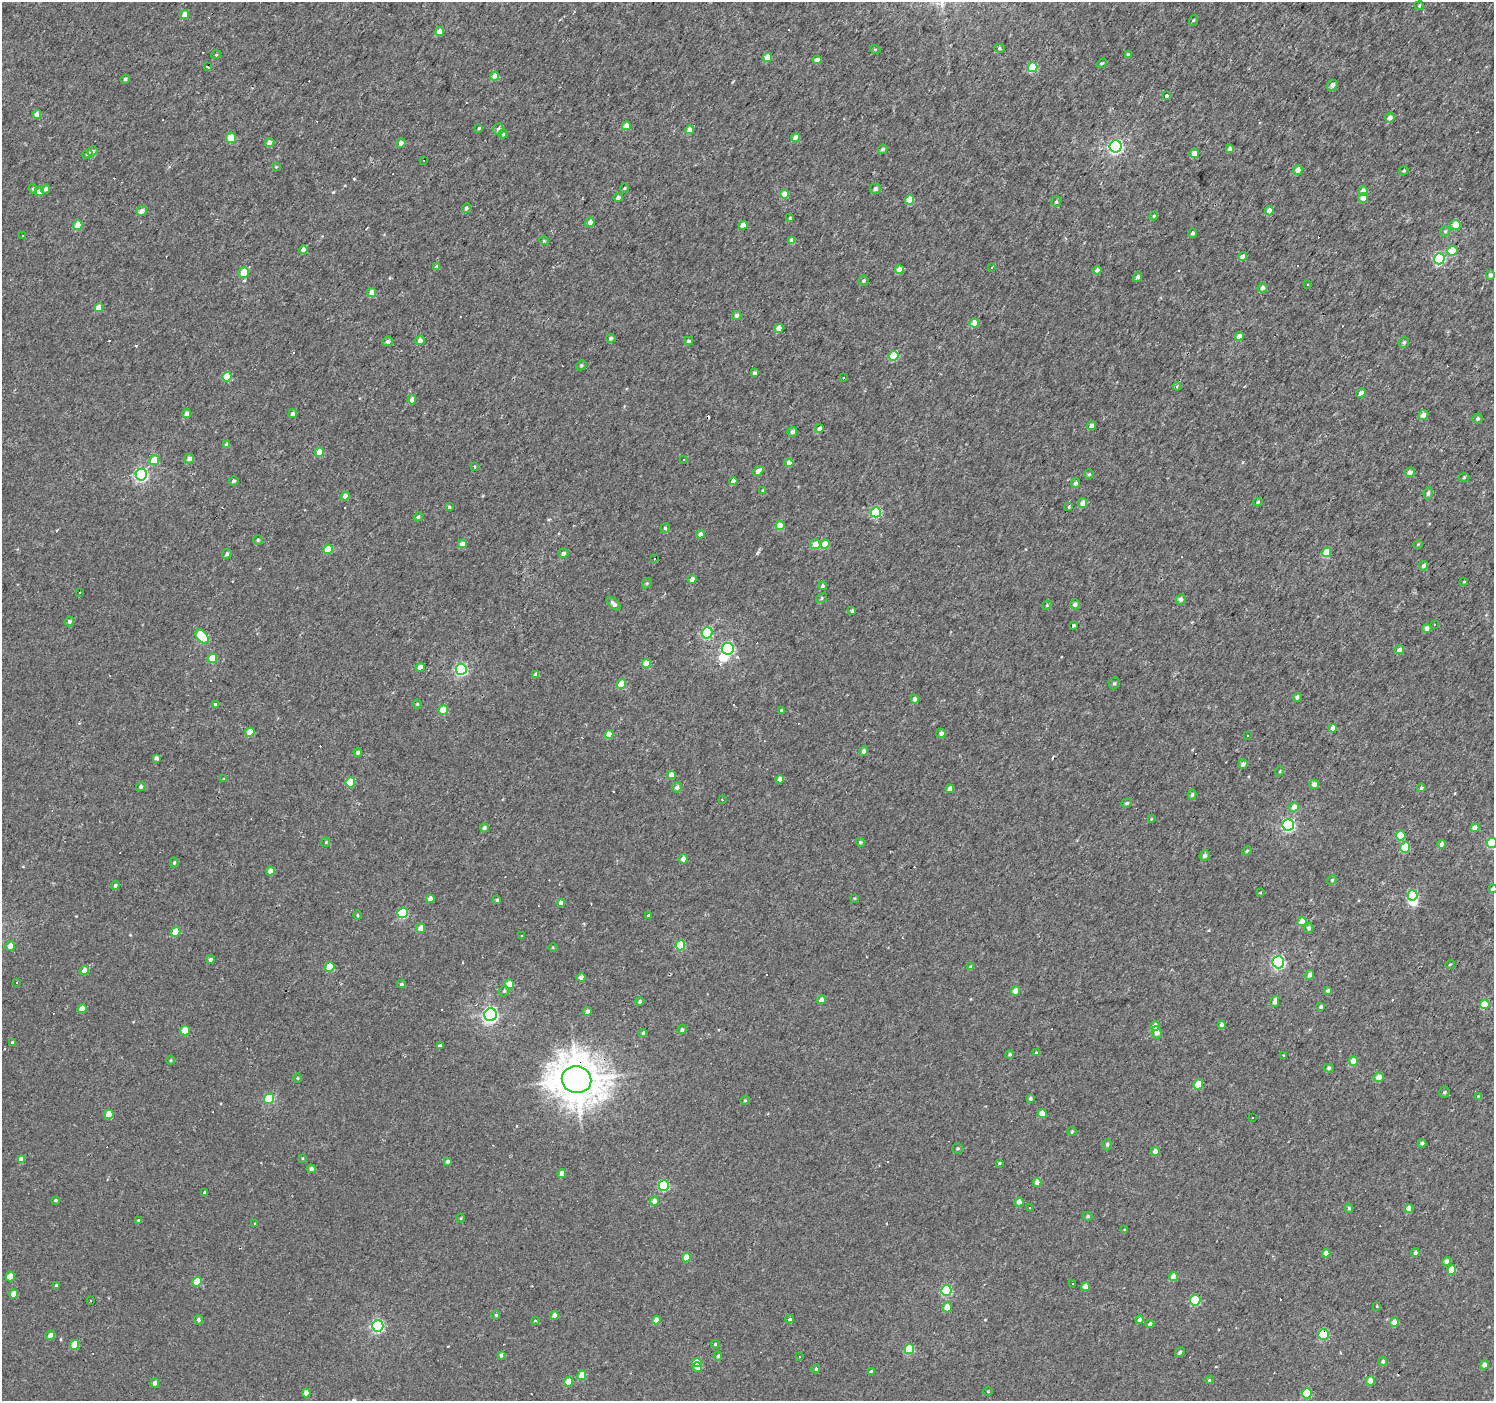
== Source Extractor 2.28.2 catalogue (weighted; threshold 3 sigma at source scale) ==
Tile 10 of 4 x 4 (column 2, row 3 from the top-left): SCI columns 1493-2984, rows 1572-2970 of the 5971 x 6007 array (HDU 1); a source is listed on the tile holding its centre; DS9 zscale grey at full resolution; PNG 1496 x 1403 px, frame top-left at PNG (2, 2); each listed source drawn as its Kron ellipse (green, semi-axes under 4 px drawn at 4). Shown black and unused: <1% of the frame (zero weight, under 2 of 3 exposures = <1% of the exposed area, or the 3 px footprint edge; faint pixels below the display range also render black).
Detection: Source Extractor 2.28.2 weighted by HDU 2 'WHT'; one run over the whole footprint, this tile lists its part. Background 0.00425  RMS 0.0033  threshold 0.0147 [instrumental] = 3 sigma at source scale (4.5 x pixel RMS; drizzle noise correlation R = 1.50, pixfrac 1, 0.0396/0.0396 arcsec/px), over >= 5 px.
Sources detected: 410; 2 inside a brighter object's white glare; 54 cosmic-ray / hot-pixel residue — neither listed nor drawn; the other 354 listed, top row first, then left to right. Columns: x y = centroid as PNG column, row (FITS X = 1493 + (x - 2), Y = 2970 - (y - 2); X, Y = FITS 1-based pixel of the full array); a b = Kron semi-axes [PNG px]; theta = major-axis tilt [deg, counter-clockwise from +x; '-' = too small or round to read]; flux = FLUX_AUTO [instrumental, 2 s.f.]
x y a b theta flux
1419 6 5 4 - 0.35
185 14 5 4 - 2.2
1194 20 5 3 - 0.3
439 32 4 4 - 2.6
999 48 5 4 - 0.46
875 49 5 3 - 0.34
1128 54 4 4 - 0.63
216 55 5 3 - 0.28
768 57 4 4 - 3.8
817 60 4 4 - 1.3
1102 63 5 3 - 0.39
207 66 3 3 - 1.1
1032 67 5 5 - 9.7
495 76 4 4 - 4
125 79 5 4 - 0.62
1332 85 6 5 - 1.3
1166 96 3 3 - 2.4
37 114 4 4 - 2.6
1390 118 5 4 - 1.9
626 126 4 4 - 2.3
479 128 3 3 - 0.51
498 129 6 5 - 0.86
689 130 4 4 - 2.7
503 134 4 4 - 0.36
231 138 5 5 - 4.9
795 138 4 4 - 2.5
269 142 5 4 - 1.6
401 143 5 4 - 1.4
1116 146 6 6 - 59
883 149 5 4 - 0.65
1230 149 4 4 - 1.8
92 151 5 4 - 1.2
1194 153 5 4 - 2.6
87 154 5 4 - 0.47
423 160 2 2 - 0.24
276 167 4 4 - 0.26
1298 170 5 4 - 2.2
1404 171 5 4 - 0.47
624 188 4 3 - 0.25
33 189 5 4 - 0.36
46 189 5 4 - 1.1
875 189 5 5 - 0.88
39 191 5 4 - 2
1363 191 4 4 - 2.9
785 194 4 4 - 4
618 197 4 4 - 1.2
1363 198 5 4 - 2.8
909 200 4 4 - 6
1056 202 5 5 - 0.55
466 208 5 4 - 0.89
142 211 5 4 - 1.6
1269 211 4 4 - 2.7
1154 216 4 4 - 0.36
790 218 3 3 - 0.41
590 222 4 4 - 1.8
78 225 5 4 - 6.1
743 225 4 4 - 3.1
1455 225 5 5 - 3.6
1445 231 5 5 - 0.51
1193 233 4 4 - 0.75
22 235 3 2 - 0.52
792 240 4 4 - 2.1
544 241 5 3 - 0.3
303 250 4 4 - 1.9
1452 251 5 4 - 8.6
1243 256 5 4 - 1.9
1439 259 5 5 - 27
437 267 4 4 - 1.4
992 267 3 3 - 0.61
899 270 4 4 - 3.6
1097 270 4 4 - 1.3
244 272 5 5 - 5
1490 275 4 4 - 1.2
1138 277 5 4 - 0.83
863 281 5 5 - 0.55
1307 285 3 3 - 1.3
1263 288 5 5 - 1.4
372 293 4 4 - 3.2
99 307 4 4 - 3.1
737 315 5 4 - 1.1
974 323 4 4 - 4.2
779 328 4 4 - 2.1
1239 336 4 4 - 1.6
611 338 4 4 - 0.78
420 340 5 4 - 2.1
388 341 5 5 - 1.1
689 341 4 3 - 0.6
1404 342 5 5 - 0.65
894 356 5 4 - 8.6
581 365 5 4 - 0.52
754 373 4 4 - 0.81
227 377 5 4 - 6.3
843 378 3 3 - 0.64
1177 386 4 4 - 0.41
1361 393 5 4 - 1.2
412 400 4 4 - 2.7
187 413 4 4 - 1.4
293 414 4 4 - 1.1
1423 415 5 5 - 1.6
1478 418 5 5 - 0.65
1091 426 4 4 - 1.5
819 429 4 4 - 1.4
792 432 5 4 - 1.1
227 445 4 4 - 1.3
319 452 4 4 - 3.9
189 459 5 5 - 1.5
684 459 3 2 - 0.29
154 460 5 5 - 5.3
789 463 4 4 - 2.1
474 466 3 2 - 0.27
758 471 6 4 40 1.7
1410 472 5 4 - 1.5
1089 474 5 4 - 0.45
141 475 6 5 - 52
1464 477 5 3 - 0.32
234 481 5 4 - 0.75
733 481 4 4 - 2
1075 483 5 4 - 0.74
763 490 4 3 - 0.34
1428 493 6 4 82 0.8
345 496 4 4 - 1.8
1258 502 5 4 - 0.5
1083 503 5 4 - 2.4
449 507 4 4 - 0.51
1069 507 4 3 - 0.91
876 512 5 5 - 19
418 517 5 4 - 0.62
780 526 4 4 - 5.2
665 528 5 5 - 0.57
700 534 4 4 - 1.4
258 540 4 4 - 0.47
462 544 4 4 - 3
815 544 5 5 - 3
825 544 4 4 - 5.1
1418 544 5 3 - 0.27
328 549 5 4 - 6
1326 552 5 4 - 5.7
563 553 5 4 - 0.99
227 554 5 4 - 0.71
655 559 3 2 - 0.24
1423 566 5 4 - 1.1
692 579 4 4 - 1.9
1464 582 4 2 - 0.25
647 583 5 4 - 0.42
823 586 4 4 - 0.79
79 592 3 2 - 0.3
821 598 6 4 31 0.58
1181 599 5 5 - 1.3
614 604 8 4 -44 1.2
1075 604 5 4 - 1.2
1047 605 5 3 - 0.32
852 611 4 3 - 0.64
69 621 5 4 - 0.75
1434 624 3 2 - 0.42
1074 625 4 3 - 0.94
1427 628 4 4 - 1.6
707 633 6 5 - 24
202 637 8 5 -47 15
728 649 6 6 - 42
1399 650 4 4 - 1.5
212 658 5 4 - 5.2
646 663 4 4 - 4.9
420 667 5 4 - 2.2
461 669 5 5 - 40
536 674 4 4 - 1.4
1114 683 6 5 - 0.49
621 684 5 4 - 5.1
1297 697 5 4 - 0.74
915 699 4 4 - 0.96
215 704 4 3 - 0.4
417 704 4 4 - 0.42
443 710 5 5 - 8.6
781 711 4 3 - 0.58
1333 728 4 4 - 2
250 732 4 4 - 5.2
941 733 5 4 - 1.4
609 734 4 4 - 3.6
1248 736 3 2 - 0.38
863 751 5 4 - 1.1
358 753 4 4 - 0.91
156 758 4 3 - 0.99
1243 764 5 4 - 1.1
1280 771 5 3 - 0.27
671 775 4 4 - 2.6
224 779 3 3 - 0.35
780 779 4 4 - 1.5
350 782 5 5 - 7.9
1314 784 5 4 - 1.5
141 787 5 4 - 0.77
677 787 5 5 - 1.1
1421 788 4 3 - 0.56
950 789 4 4 - 2
1192 795 5 4 - 0.5
722 800 3 2 - 0.39
1127 803 5 4 - 0.54
1294 807 5 4 - 2.3
1151 819 4 3 - 0.24
1288 825 6 5 - 48
484 828 4 4 - 0.82
1475 828 4 4 - 2.6
1401 836 5 5 - 8.6
326 842 5 4 - 0.37
860 842 5 3 - 0.41
1492 843 5 5 - 15
1442 844 4 4 - 1.8
1405 847 5 5 - 12
1247 851 5 4 - 0.37
1205 855 5 5 - 1.2
683 859 5 4 - 1.7
174 862 5 4 - 0.52
270 871 4 4 - 2.2
1332 880 5 4 - 0.37
115 885 4 4 - 0.55
1493 889 4 4 - 0.99
1260 892 3 3 - 0.74
1412 895 5 5 - 17
854 898 3 3 - 0.26
430 899 4 4 - 1.8
497 900 3 3 - 0.52
561 903 4 4 - 1.4
403 913 5 5 - 19
357 915 4 3 - 0.34
648 915 4 3 - 0.4
1302 921 5 4 - 3.6
421 928 5 4 - 3.1
1309 928 5 4 - 0.84
175 932 5 4 - 4.8
521 936 3 2 - 0.42
680 945 5 5 - 9.9
10 946 5 4 - 2
553 948 4 3 - 0.27
210 960 4 4 - 0.72
1278 962 6 6 - 51
1450 964 5 3 - 0.3
330 967 5 4 - 9.5
971 967 4 3 - 1.1
84 970 5 4 - 2.6
1310 975 5 4 - 1.4
581 977 4 4 - 3
16 982 3 2 - 0.39
401 984 4 3 - 0.56
509 984 5 4 - 3.8
504 991 5 4 - 0.47
1015 991 5 4 - 2.3
1328 991 4 4 - 0.76
821 1000 4 4 - 2.3
640 1001 4 4 - 0.76
1275 1002 5 4 - 1.5
1485 1004 5 4 - 7.3
1321 1007 4 3 - 0.74
82 1009 4 4 - 3.5
588 1011 4 4 - 1.6
490 1015 6 6 - 82
1221 1025 4 4 - 0.83
1155 1026 4 4 - 2.8
185 1030 5 4 - 6.4
682 1030 5 4 - 0.96
1157 1032 6 5 - 2.2
643 1033 4 4 - 0.59
12 1043 3 3 - 0.6
440 1046 3 3 - 5.2
1036 1053 4 4 - 0.47
1010 1054 4 4 - 0.69
1284 1055 3 3 - 0.7
171 1060 4 3 - 0.28
1353 1061 4 4 - 4.9
1329 1068 5 4 - 0.56
1378 1077 5 5 - 2.8
298 1078 4 3 - 0.32
576 1080 15 13 -12 930
1198 1084 5 4 - 6.6
1444 1092 6 5 - 0.56
1478 1096 3 3 - 0.23
1030 1098 4 4 - 0.69
269 1099 5 5 - 16
745 1100 4 3 - 0.26
1042 1113 4 4 - 3.7
109 1114 4 4 - 4.3
1252 1117 3 2 - 0.27
1072 1131 4 4 - 0.39
1422 1143 4 4 - 0.76
1107 1145 6 4 -89 0.54
958 1148 5 5 - 0.49
1155 1151 4 4 - 2.1
302 1158 4 2 - 0.23
21 1159 4 4 - 2.3
448 1161 4 4 - 0.9
1000 1163 4 4 - 0.36
311 1169 4 4 - 0.98
562 1174 4 4 - 2.6
1037 1183 4 4 - 1.9
664 1186 5 5 - 22
205 1193 3 3 - 0.55
55 1200 4 4 - 0.45
654 1201 4 4 - 1.9
1019 1202 4 4 - 2.3
1029 1208 3 2 - 0.34
1349 1208 4 4 - 0.58
1409 1209 4 4 - 4.2
1088 1216 5 4 - 0.52
461 1218 4 3 - 0.25
139 1220 4 3 - 0.59
255 1224 4 3 - 0.31
1125 1230 3 3 - 0.48
1326 1253 4 4 - 2.6
1415 1253 4 4 - 0.79
686 1258 5 4 - 4.7
1446 1261 4 4 - 1.6
1452 1270 5 4 - 5.8
10 1276 5 4 - 4.4
1173 1277 4 4 - 2.8
197 1282 5 4 - 5
1073 1284 3 2 - 0.21
56 1285 4 4 - 0.36
1085 1287 4 4 - 3.2
946 1290 5 5 - 25
14 1294 5 4 - 3.4
1195 1300 5 5 - 14
90 1301 3 3 - 0.85
1377 1306 4 3 - 0.26
947 1307 5 5 - 3.1
496 1315 4 4 - 0.36
554 1315 4 4 - 1.7
790 1319 4 3 - 0.46
198 1320 4 4 - 0.69
656 1320 4 4 - 1.6
1140 1320 4 4 - 0.98
535 1321 3 3 - 1.1
1394 1322 4 4 - 2.6
1150 1324 4 4 - 1
378 1326 6 5 - 42
50 1335 5 4 - 1.5
1323 1335 5 5 - 17
715 1344 4 3 - 0.28
74 1345 5 4 - 5.8
909 1349 5 4 - 13
1180 1352 5 3 - 0.76
501 1355 4 3 - 0.69
718 1356 4 4 - 0.6
799 1357 3 2 - 0.2
1383 1361 4 4 - 0.75
697 1362 5 4 - 5.5
1484 1365 4 4 - 1.5
697 1367 5 4 - 2.2
816 1369 5 4 - 0.4
871 1371 4 4 - 0.55
582 1375 4 4 - 4.4
1209 1380 4 3 - 0.28
1370 1381 4 4 - 4.3
569 1382 4 4 - 4.8
155 1383 4 4 - 1.1
988 1391 5 3 - 0.29
306 1393 4 4 - 2.1
1307 1393 5 5 - 15
Overlapping masked pixels (flux is a lower limit): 2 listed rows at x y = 576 1080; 1323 1335
Isophote crosses this tile's border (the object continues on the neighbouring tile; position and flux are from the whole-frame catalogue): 2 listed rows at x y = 1492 843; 1493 889